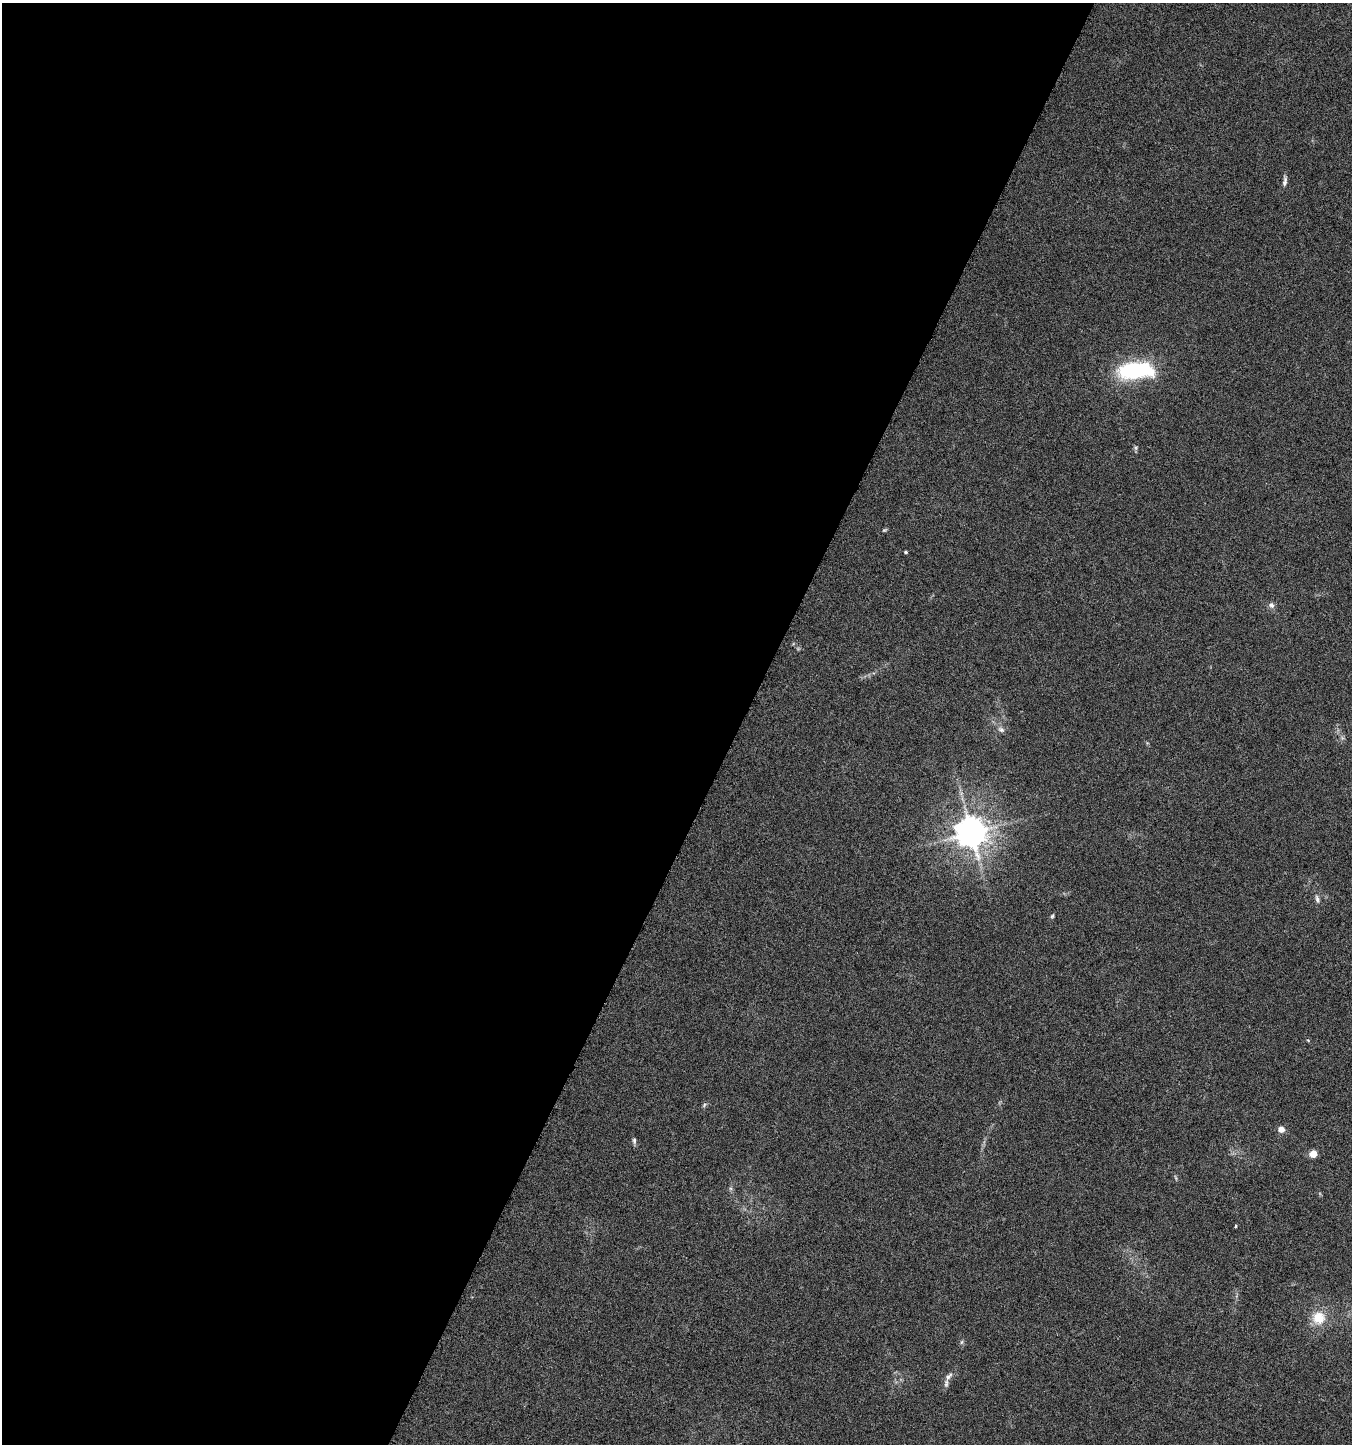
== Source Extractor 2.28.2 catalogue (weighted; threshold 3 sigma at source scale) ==
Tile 5 of 4 x 4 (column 1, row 2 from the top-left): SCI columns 273-1622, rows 2889-4330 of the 5880 x 5785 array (HDU 1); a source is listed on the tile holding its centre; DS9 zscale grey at full resolution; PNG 1354 x 1446 px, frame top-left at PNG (2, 3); no overlay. Shown black and unused: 55% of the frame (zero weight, under 3 of 6 exposures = <1% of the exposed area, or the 3 px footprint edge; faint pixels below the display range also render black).
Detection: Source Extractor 2.28.2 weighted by HDU 2 'WHT'; one run over the whole footprint, this tile lists its part. Background 0.0191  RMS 0.0035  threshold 0.0144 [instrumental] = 3 sigma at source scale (4.09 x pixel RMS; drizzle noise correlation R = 1.36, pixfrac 0.8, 0.0396/0.0396 arcsec/px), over >= 5 px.
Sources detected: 21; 1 too faint to see at this stretch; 1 inside a brighter object's white glare — not listed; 1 inside a brighter listed object's ellipse — not listed separately; the other 18 listed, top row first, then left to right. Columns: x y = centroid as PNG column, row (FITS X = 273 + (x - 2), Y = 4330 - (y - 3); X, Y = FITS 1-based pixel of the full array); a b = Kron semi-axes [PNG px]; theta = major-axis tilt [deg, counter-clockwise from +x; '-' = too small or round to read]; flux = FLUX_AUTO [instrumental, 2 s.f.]
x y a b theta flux
1285 181 15 5 84 1.2
1135 370 32 15 7 36
1136 448 7 4 -72 0.57
906 552 4 3 - 0.41
1271 605 7 7 - 1.2
1001 730 10 7 -24 1.3
971 832 9 9 - 630
1317 899 11 6 -74 1.1
1052 916 6 4 59 0.48
704 1105 6 5 - 0.55
1281 1129 7 6 - 2.3
634 1141 8 5 -84 0.74
1313 1154 6 6 - 3.8
1176 1178 8 3 -71 0.43
1236 1226 3 3 - 0.37
1319 1318 17 16 - 7.2
962 1342 6 4 88 0.53
948 1376 12 6 44 1.4